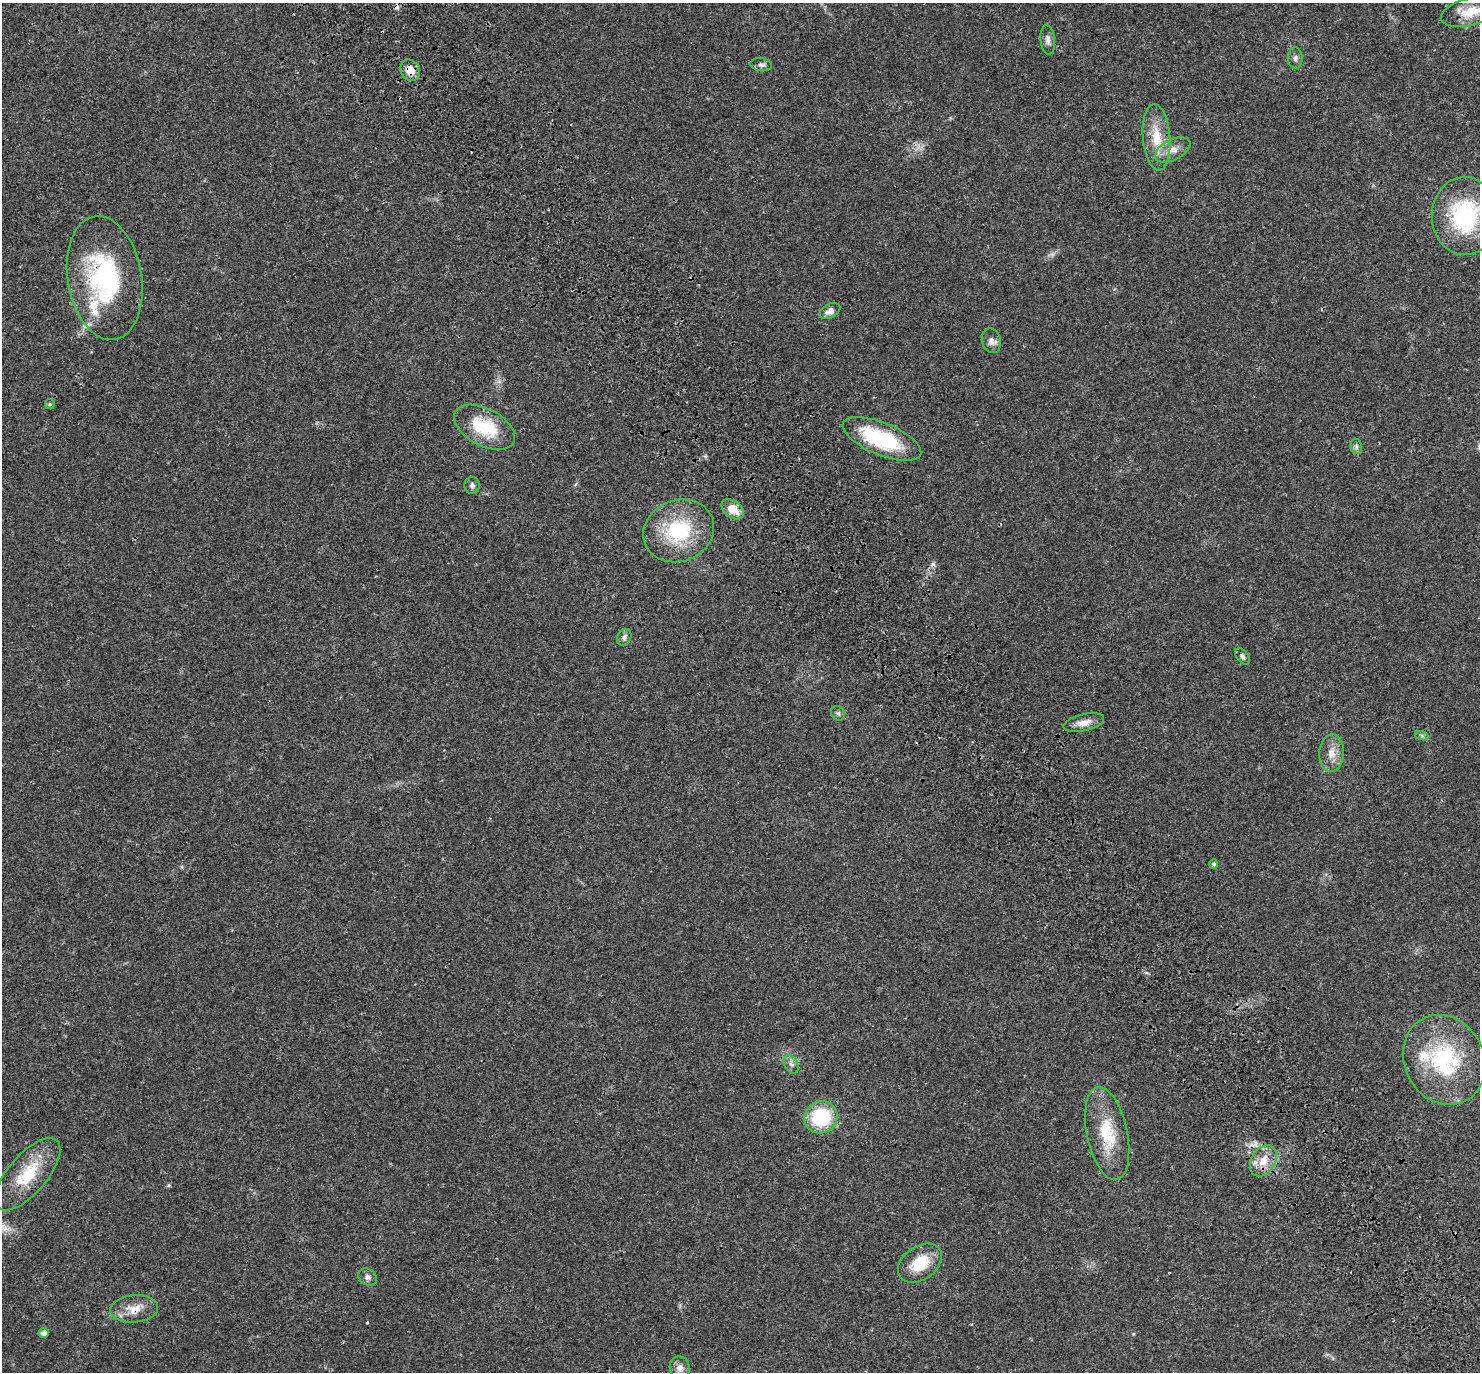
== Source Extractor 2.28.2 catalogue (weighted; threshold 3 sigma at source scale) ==
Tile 6 of 4 x 4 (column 2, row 2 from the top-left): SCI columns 1606-3083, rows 3032-4401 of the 6171 x 6121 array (HDU 1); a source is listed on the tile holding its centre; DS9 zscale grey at full resolution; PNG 1482 x 1374 px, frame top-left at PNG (2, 3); each listed source drawn as its Kron ellipse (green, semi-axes under 4 px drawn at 4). Shown black and unused: <1% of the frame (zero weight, under 3 of 4 exposures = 9% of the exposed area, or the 3 px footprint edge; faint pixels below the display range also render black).
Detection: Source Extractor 2.28.2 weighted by HDU 2 'WHT'; one run over the whole footprint, this tile lists its part. Background 0.0369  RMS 0.0036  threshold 0.0163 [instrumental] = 3 sigma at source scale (4.5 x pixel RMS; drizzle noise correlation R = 1.50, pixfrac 1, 0.0396/0.0396 arcsec/px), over >= 5 px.
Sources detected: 42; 4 cosmic-ray / hot-pixel residue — neither listed nor drawn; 2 inside a brighter listed object's ellipse — not listed separately; the other 36 listed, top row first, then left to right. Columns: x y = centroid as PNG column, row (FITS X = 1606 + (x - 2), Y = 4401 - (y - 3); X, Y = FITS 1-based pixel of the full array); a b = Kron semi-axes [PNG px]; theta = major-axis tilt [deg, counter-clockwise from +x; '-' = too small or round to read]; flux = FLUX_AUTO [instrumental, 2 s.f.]
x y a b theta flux
1470 12 30 13 14 8.3
1048 40 14 7 -84 1.6
1295 58 11 7 -89 1.3
761 65 11 6 -7 1.2
410 70 11 9 -60 4.1
1156 137 33 13 -85 9.5
1173 150 19 10 27 4.1
1465 216 39 33 -89 38
105 278 62 37 -80 49
830 311 11 7 29 2.1
991 341 12 9 -75 2.1
50 404 5 5 - 0.44
485 427 33 18 -28 16
882 439 42 16 -22 27
1356 446 8 5 -79 0.89
472 485 8 7 - 0.97
733 509 12 8 -38 5.2
679 531 36 30 22 26
624 637 8 6 60 1.3
1242 656 9 5 -52 1
838 713 7 6 - 0.85
1084 723 20 8 13 3.3
1422 736 7 4 -19 0.69
1332 753 19 12 88 4.5
1214 864 4 4 - 0.68
1444 1060 46 39 -62 38
791 1064 10 6 -62 1.3
821 1117 17 16 - 23
1107 1133 47 20 -78 16
1263 1161 17 12 59 5.7
28 1174 45 19 49 16
920 1263 24 16 35 11
368 1277 10 8 -35 1.4
134 1309 24 13 4 5.6
44 1333 5 5 - 1.8
680 1368 12 10 -80 2.1
Overlapping masked pixels (flux is a lower limit): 4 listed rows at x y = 410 70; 105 278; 1107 1133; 134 1309
Isophote crosses this tile's border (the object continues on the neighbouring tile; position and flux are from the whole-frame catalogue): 2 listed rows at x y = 1470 12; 1465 216